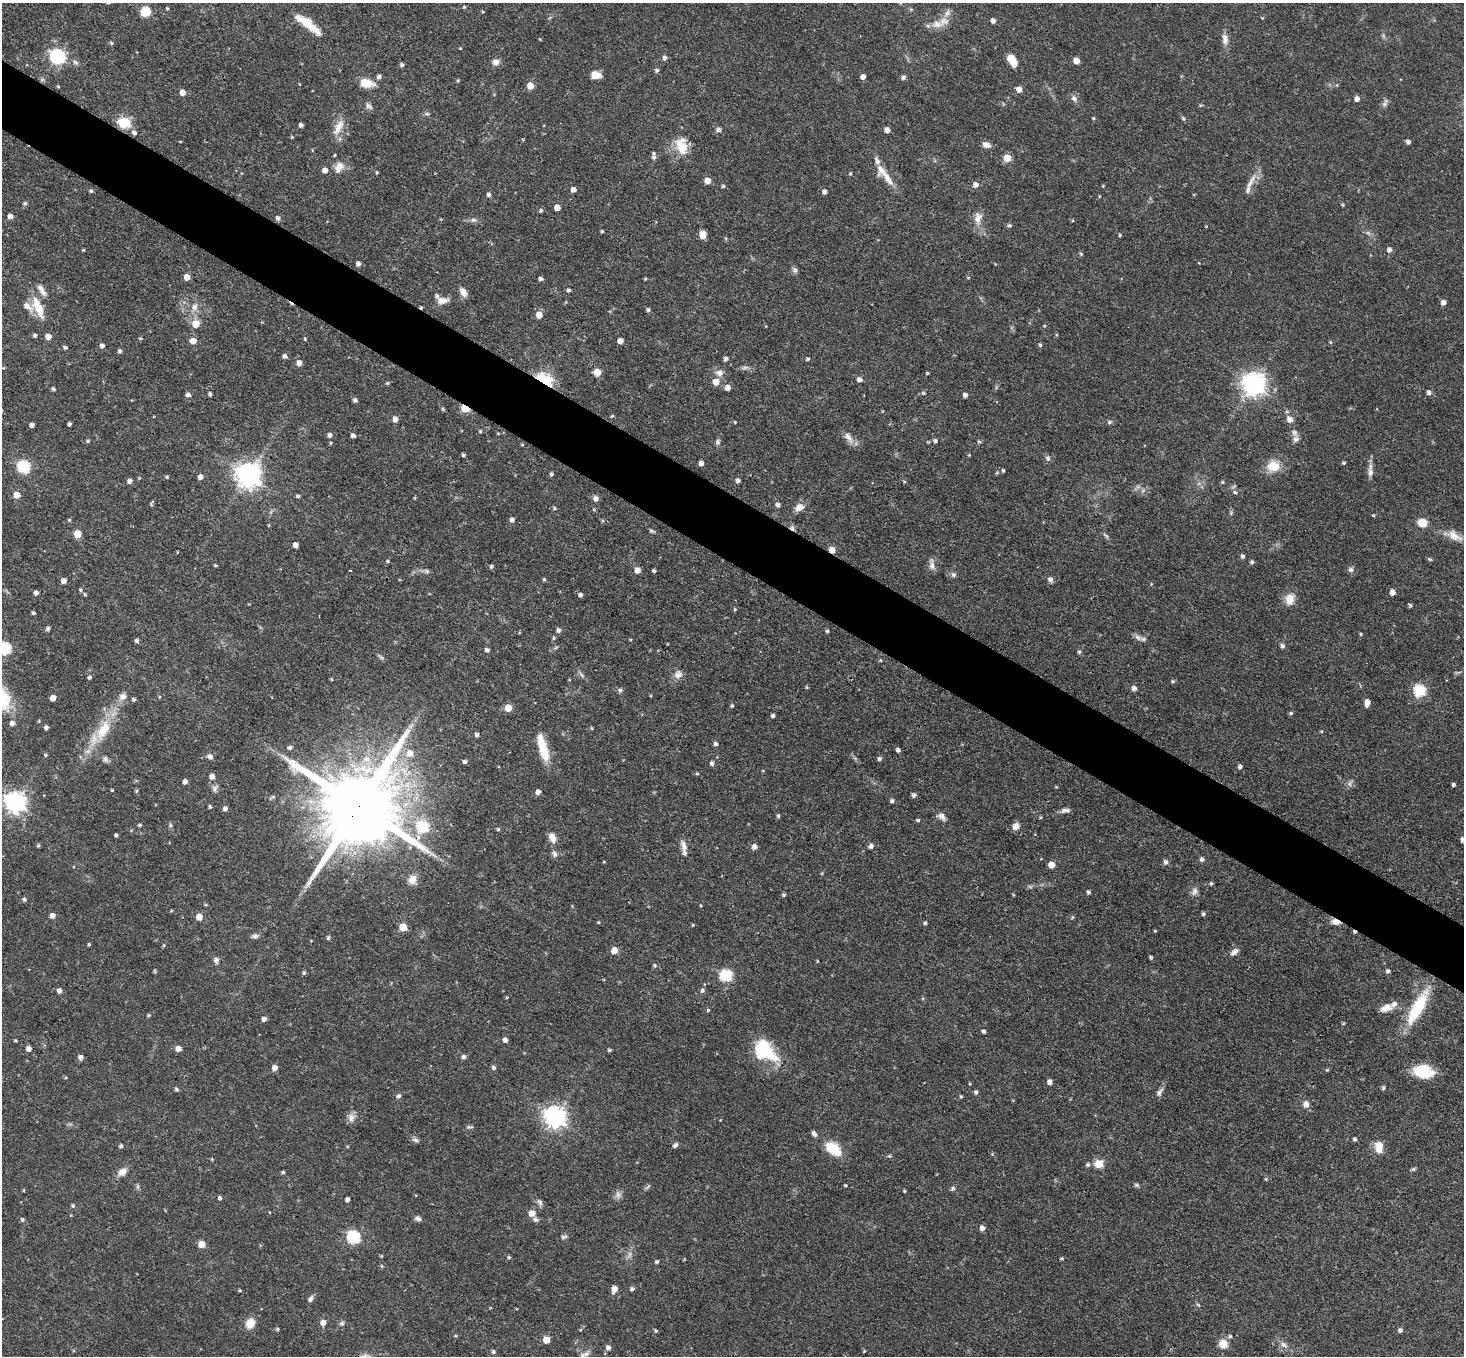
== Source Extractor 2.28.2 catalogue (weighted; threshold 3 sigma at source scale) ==
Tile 11 of 4 x 4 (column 3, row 3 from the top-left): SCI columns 2927-4388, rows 1645-2998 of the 5851 x 5858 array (HDU 1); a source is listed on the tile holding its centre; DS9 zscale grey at full resolution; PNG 1466 x 1358 px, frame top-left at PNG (2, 3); no overlay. Shown black and unused: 5% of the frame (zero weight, under 3 of 4 exposures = <1% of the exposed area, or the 3 px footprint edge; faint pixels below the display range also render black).
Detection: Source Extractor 2.28.2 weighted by HDU 2 'WHT'; one run over the whole footprint, this tile lists its part. Background 0.0564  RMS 0.0031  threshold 0.0141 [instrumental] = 3 sigma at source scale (4.5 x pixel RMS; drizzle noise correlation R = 1.50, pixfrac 1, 0.05/0.05 arcsec/px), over >= 5 px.
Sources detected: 445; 5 too faint to see at this stretch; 5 cosmic-ray / hot-pixel residue — not listed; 14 inside a brighter listed object's ellipse — not listed separately; the other 421 listed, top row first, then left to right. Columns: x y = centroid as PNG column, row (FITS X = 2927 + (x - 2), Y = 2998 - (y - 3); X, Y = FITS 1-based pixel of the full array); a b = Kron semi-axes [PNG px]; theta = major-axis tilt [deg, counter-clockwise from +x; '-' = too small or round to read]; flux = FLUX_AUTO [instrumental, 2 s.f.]
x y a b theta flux
464 7 4 4 - 0.37
167 8 4 3 - 0.38
145 12 10 9 - 5.4
483 12 4 3 - 0.29
947 13 12 7 61 1.4
1262 18 4 4 - 0.25
993 21 4 4 - 1.4
307 23 38 10 -41 6.7
937 24 17 10 -3 3.4
1225 39 15 8 -82 2.3
111 43 5 4 - 0.51
460 48 3 3 - 0.26
57 56 7 6 - 76
665 58 5 5 - 1.1
1012 61 14 7 -62 4.5
1076 61 5 5 - 4.1
76 62 9 6 -39 0.88
496 62 9 7 -4 1.7
402 65 4 4 - 0.82
656 70 5 4 - 0.76
596 75 10 7 -2 3.5
379 77 5 5 - 1
863 77 5 4 - 1.7
903 77 5 4 - 1.1
42 80 7 4 2 0.55
458 80 4 3 - 0.4
366 83 13 8 -13 6.3
58 86 4 3 - 0.33
530 86 5 5 - 4.5
1019 89 5 5 - 2.6
182 92 5 5 - 2.6
1074 98 10 7 -52 1.3
1357 99 5 4 - 1.9
1384 104 8 6 48 1
369 106 11 6 -42 1
427 114 6 5 - 0.64
1093 118 4 3 - 0.39
1183 118 7 4 -53 0.49
124 122 8 7 - 15
301 125 4 4 - 1
338 127 24 9 63 3.8
718 130 7 6 - 0.87
887 130 5 4 - 2.3
134 133 6 5 - 1.1
292 137 4 4 - 0.32
1408 142 4 4 - 1.1
986 145 11 7 -23 1.6
682 146 24 15 -75 6.8
335 155 3 2 - 0.33
654 157 6 5 - 0.83
1007 158 5 5 - 7.2
339 165 16 11 11 2.6
377 172 4 4 - 0.34
850 174 4 3 - 0.4
888 178 27 9 -54 4.2
707 181 5 5 - 3.8
1250 183 31 6 61 3.4
976 185 5 5 - 2
723 186 4 4 - 0.56
1103 186 4 4 - 0.27
573 189 4 4 - 1.8
91 191 5 4 - 0.54
824 192 5 4 - 1.3
489 194 5 4 - 1
25 203 6 5 - 0.53
557 208 5 4 - 3
541 210 5 4 - 0.57
10 216 4 4 - 1.8
278 218 5 5 - 1
978 218 19 11 84 3.3
473 220 9 7 9 1.1
1009 226 6 5 - 0.57
602 231 3 3 - 0.41
703 234 6 5 - 4.1
1120 235 4 3 - 0.41
83 250 3 3 - 0.32
1389 250 5 5 - 1.4
1081 254 5 4 - 0.43
358 264 5 4 - 1.1
795 270 8 6 -80 0.87
187 277 5 5 - 3.5
968 278 5 3 - 0.26
541 279 4 4 - 0.88
645 279 4 4 - 0.34
40 288 11 7 -35 1.6
568 290 5 4 - 0.66
463 292 10 7 -63 2.3
442 301 13 7 1 2.7
1443 302 4 4 - 2
194 307 12 8 68 2.3
39 308 27 12 -67 6.8
648 310 4 4 - 0.67
539 315 5 5 - 3.4
196 324 6 6 - 5.1
1044 326 4 3 - 0.29
35 335 4 4 - 0.72
48 337 5 5 - 3
305 339 4 4 - 0.34
193 341 5 5 - 3.4
620 341 5 4 - 2.4
1330 342 5 4 - 0.4
1040 345 5 4 - 0.48
102 346 5 4 - 1.2
65 347 4 4 - 0.63
119 351 5 4 - 0.79
285 356 5 5 - 0.98
726 359 5 4 - 0.95
808 359 5 4 - 0.52
299 363 5 5 - 2
745 367 10 4 11 0.87
597 372 5 5 - 6.3
720 373 10 7 -8 2
927 373 3 3 - 0.4
859 379 5 4 - 1.6
544 380 12 7 -29 43
716 382 6 5 - 4
387 383 5 4 - 0.42
1253 384 9 8 - 240
728 388 6 6 - 1.7
53 389 4 4 - 0.7
1429 392 5 5 - 1.2
923 393 5 4 - 0.45
188 394 5 5 - 1.1
210 394 4 4 - 0.69
965 395 4 4 - 1.2
355 400 5 4 - 0.93
465 408 5 4 - 12
443 409 5 4 - 0.37
612 416 5 3 - 0.34
395 419 5 5 - 1.9
1290 419 9 7 -51 1.9
735 422 3 3 - 0.28
1110 422 7 5 28 0.6
69 424 4 3 - 0.7
32 425 4 4 - 1.3
480 431 5 4 - 0.34
498 433 5 3 - 0.25
1294 433 9 7 -66 1.2
330 435 5 5 - 1.1
353 435 4 4 - 0.99
848 437 18 8 -54 2.3
88 441 5 5 - 0.46
935 441 5 4 - 0.81
718 442 8 6 77 0.84
979 442 5 4 - 0.49
331 443 4 3 - 0.34
522 445 4 4 - 0.3
463 455 4 4 - 0.56
969 455 4 3 - 0.29
1048 458 8 7 - 0.85
701 463 4 4 - 1.6
1344 463 4 4 - 0.54
1273 466 17 15 18 5.5
23 467 6 6 - 35
1003 470 4 3 - 0.46
1370 472 13 8 -84 1.8
551 474 4 3 - 0.68
248 475 8 8 - 300
167 477 5 4 - 0.41
200 477 5 5 - 1.7
139 478 4 4 - 0.25
738 480 4 4 - 1.1
129 481 5 5 - 1.2
1223 482 4 3 - 0.45
1143 490 6 5 - 0.7
1235 492 5 5 - 0.58
17 495 5 5 - 3.6
298 496 5 4 - 0.58
596 498 6 6 - 1.4
152 503 10 3 65 0.44
778 505 6 5 - 0.95
799 507 12 9 28 2.4
554 508 5 5 - 0.5
1373 515 4 3 - 0.4
69 520 4 4 - 0.37
512 520 5 5 - 1.1
1422 523 10 9 - 4.1
269 525 5 3 - 0.27
652 531 8 4 -25 0.54
78 534 5 5 - 6
1106 536 9 5 -36 0.67
1454 536 24 11 -28 4.6
295 545 4 4 - 1.9
832 550 5 5 - 3.9
1243 556 5 4 - 0.81
1430 559 6 4 -21 0.43
388 561 4 3 - 0.41
1252 562 6 5 - 0.56
932 564 16 6 -86 1.6
215 566 4 3 - 0.4
491 566 5 4 - 0.55
637 570 5 5 - 2.6
1351 570 7 7 - 0.96
426 571 13 5 -12 1.1
654 571 4 3 - 0.67
953 575 7 7 - 0.84
544 579 4 4 - 0.47
1050 579 6 5 - 1.4
64 581 4 4 - 2
80 590 5 5 - 0.56
1392 592 5 4 - 2.7
36 593 4 4 - 1.2
85 594 5 4 - 0.39
580 595 5 4 - 0.92
1290 599 15 12 71 3.6
1410 605 5 4 - 0.55
735 609 4 4 - 0.37
33 613 4 3 - 0.6
48 628 4 4 - 0.93
559 630 5 5 - 0.97
827 631 4 4 - 0.45
1361 634 4 3 - 0.4
1138 637 12 7 -23 1.4
554 638 5 4 - 0.44
137 641 4 4 - 0.85
1282 646 6 5 - 0.83
5 648 6 6 - 36
487 650 5 4 - 0.9
1079 652 5 5 - 0.54
381 657 10 5 -42 0.71
880 660 4 4 - 0.38
678 674 12 11 - 2.1
581 675 11 4 -50 0.79
89 677 4 4 - 0.62
331 679 4 4 - 0.36
1173 681 6 4 -19 0.45
806 687 4 4 - 0.37
1134 688 5 4 - 1.5
620 690 6 5 - 0.77
1420 691 6 6 - 31
123 697 11 9 16 2.2
53 698 5 4 - 3.1
134 699 4 4 - 0.76
1367 702 6 4 80 2.4
732 706 4 4 - 0.44
508 708 5 5 - 6.7
1291 713 5 4 - 0.5
773 716 4 4 - 0.85
12 723 5 5 - 1.4
410 726 8 6 35 1
46 727 4 4 - 1.1
592 728 5 3 - 0.3
103 730 32 15 62 11
1321 731 4 4 - 0.31
477 735 5 5 - 0.82
716 744 5 5 - 0.83
289 748 6 5 - 0.82
543 748 33 9 -74 8.2
898 750 4 4 - 1.2
410 753 8 7 - 2.9
46 755 4 4 - 0.4
210 756 7 6 - 1.2
855 758 7 4 -34 0.56
105 759 8 7 - 0.93
367 759 12 10 -3 3.5
879 759 5 4 - 0.71
465 762 4 4 - 0.88
712 763 5 4 - 0.98
1240 767 5 4 - 0.85
697 773 4 3 - 0.37
212 776 6 5 - 1.9
185 782 5 4 - 1.3
1350 783 11 5 73 0.93
1453 784 4 3 - 0.63
215 788 10 7 44 1.1
112 790 3 3 - 0.35
136 791 5 4 - 0.43
538 792 5 4 - 1.6
914 795 5 4 - 0.96
892 801 5 4 - 0.73
15 802 8 7 - 180
359 806 26 19 53 5900
210 807 4 4 - 0.55
225 809 5 5 - 1
1065 810 13 5 5 1.3
778 816 5 4 - 0.57
941 816 11 8 -45 1.7
1041 817 4 3 - 0.33
918 820 4 4 - 0.53
140 825 5 4 - 0.54
170 825 6 5 - 0.55
1016 826 8 7 - 1.9
423 827 6 6 - 27
498 829 5 4 - 0.47
116 835 4 3 - 0.64
552 837 12 7 -65 2.5
1463 840 4 4 - 1.4
38 845 4 4 - 0.46
684 845 17 7 -76 2
871 846 7 6 - 1
754 847 5 5 - 1.9
555 854 9 6 -69 1.1
1202 859 6 6 - 0.74
604 862 3 3 - 0.24
1166 862 5 5 - 1.3
1051 865 5 5 - 5
412 879 11 10 - 3
1211 884 5 4 - 0.51
1030 887 7 4 -2 0.56
1194 891 11 9 67 1.5
1088 892 4 4 - 0.68
784 895 5 4 - 0.55
24 899 5 4 - 0.69
205 905 5 4 - 0.39
700 905 4 3 - 0.27
171 911 5 3 - 0.29
1203 914 4 4 - 0.74
52 916 5 5 - 1.7
199 917 5 5 - 4.2
1072 917 6 3 72 0.34
598 922 4 3 - 0.3
1336 922 11 6 -14 2.5
925 923 4 4 - 0.56
693 925 4 3 - 0.29
403 927 5 5 - 7.2
1155 931 4 3 - 0.31
255 936 9 7 14 1.1
328 938 5 4 - 0.56
89 944 4 3 - 0.41
164 945 5 4 - 0.38
614 950 5 5 - 4.2
1234 952 11 6 42 1.6
1151 957 4 3 - 0.58
216 960 7 5 -82 1.3
817 961 4 3 - 0.25
655 965 5 5 - 0.57
155 971 6 4 -62 0.37
1388 971 4 4 - 0.93
304 973 5 4 - 0.54
726 976 6 6 - 34
702 990 6 5 - 0.79
59 991 5 5 - 1.4
507 997 3 3 - 0.33
1417 1007 45 12 61 18
1386 1008 18 9 19 3
708 1010 4 4 - 0.38
149 1015 5 4 - 0.42
264 1019 4 4 - 1.4
1343 1023 4 4 - 0.33
984 1031 4 4 - 0.79
16 1040 3 3 - 0.4
505 1040 4 4 - 1.6
29 1049 5 5 - 1.6
178 1049 5 5 - 2.4
764 1049 22 15 -49 24
609 1050 4 3 - 0.55
81 1057 5 5 - 1.4
464 1057 5 5 - 0.96
275 1068 5 5 - 1.9
493 1068 6 5 - 0.77
1327 1070 5 4 - 0.33
1423 1071 20 12 -12 12
1050 1082 5 5 - 1.6
1383 1088 5 4 - 0.67
177 1089 5 5 - 0.61
976 1092 5 5 - 0.82
1159 1092 13 6 54 1.3
398 1096 6 5 - 0.91
961 1096 4 3 - 0.4
1306 1104 8 7 - 2
351 1117 12 10 -86 1.9
555 1117 8 7 - 210
720 1120 3 2 - 0.22
469 1127 9 5 4 0.64
814 1134 7 5 -54 1
1355 1139 4 4 - 0.71
415 1140 10 5 -24 0.87
675 1145 8 5 44 0.8
121 1146 4 4 - 0.71
1379 1147 14 10 -86 4
833 1149 19 12 -38 9
889 1156 6 5 - 0.48
212 1159 4 3 - 0.29
1099 1164 5 5 - 11
1088 1165 6 5 - 0.75
1413 1169 6 5 - 0.52
122 1172 12 8 35 2.6
283 1172 4 3 - 0.51
1266 1179 5 5 - 0.38
846 1185 4 4 - 0.39
1137 1185 7 5 -16 0.58
648 1187 11 3 45 0.53
953 1189 6 5 - 0.68
24 1190 4 3 - 0.27
904 1191 4 3 - 0.39
220 1198 5 4 - 0.8
347 1199 4 4 - 0.98
540 1202 10 6 -58 0.99
73 1206 5 5 - 0.56
532 1213 8 7 - 2.1
418 1219 8 6 -23 1.1
22 1220 5 5 - 0.65
535 1220 7 6 - 0.88
982 1228 5 5 - 1.7
353 1237 6 6 - 40
564 1237 9 5 12 0.75
201 1244 5 5 - 4.8
381 1256 4 4 - 0.28
509 1257 5 5 - 0.48
1062 1258 3 3 - 0.43
657 1262 5 4 - 0.61
382 1266 5 3 - 0.35
614 1289 6 5 - 3.1
632 1289 5 4 - 0.87
240 1290 4 3 - 0.36
310 1299 8 6 60 1
1198 1305 6 4 -43 0.45
250 1323 12 10 64 3.9
323 1323 6 6 - 2.1
342 1323 7 6 - 0.79
277 1329 4 3 - 0.49
1400 1330 4 4 - 0.92
656 1331 4 4 - 0.47
1230 1336 5 4 - 0.52
546 1340 5 5 - 5.2
1223 1344 6 5 - 10
1284 1345 11 7 -40 1.7
608 1348 5 5 - 1.3
864 1351 5 3 - 0.28
493 1352 5 5 - 0.65
586 1354 12 7 44 1.5
Overlapping masked pixels (flux is a lower limit): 6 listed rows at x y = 544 380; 465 408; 832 550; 359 806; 1336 922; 1284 1345
Isophote crosses this tile's border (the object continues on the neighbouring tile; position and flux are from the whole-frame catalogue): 3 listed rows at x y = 5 648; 1463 840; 586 1354